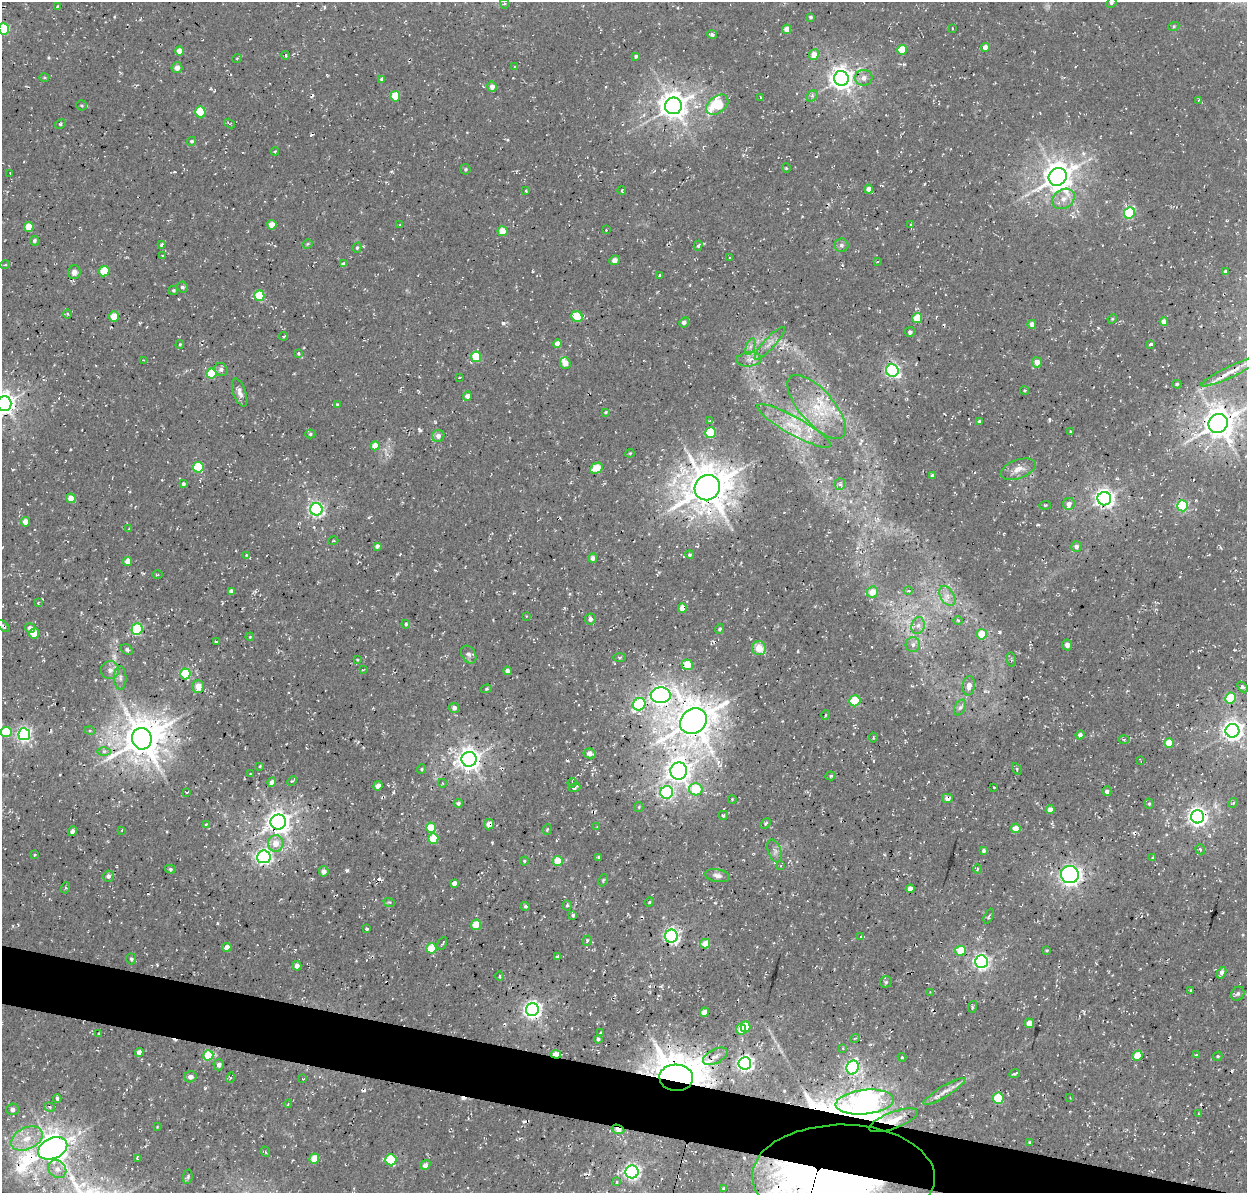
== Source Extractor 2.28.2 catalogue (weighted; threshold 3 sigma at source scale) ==
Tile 6 of 4 x 4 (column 2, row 2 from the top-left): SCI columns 1383-2627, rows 2702-3892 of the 5246 x 5340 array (HDU 1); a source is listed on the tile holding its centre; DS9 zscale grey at full resolution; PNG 1249 x 1195 px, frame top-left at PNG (2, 2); each listed source drawn as its Kron ellipse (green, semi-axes under 4 px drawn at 4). Shown black and unused: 4% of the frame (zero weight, under 3 of 4 exposures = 8% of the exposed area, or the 3 px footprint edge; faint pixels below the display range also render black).
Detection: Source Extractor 2.28.2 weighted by HDU 2 'WHT'; one run over the whole footprint, this tile lists its part. Background 0.00446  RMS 0.0022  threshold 0.00995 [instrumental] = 3 sigma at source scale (4.5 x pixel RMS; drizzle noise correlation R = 1.50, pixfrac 1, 0.0396/0.0396 arcsec/px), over >= 5 px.
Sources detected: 352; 1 too faint to see at this stretch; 1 inside a brighter object's white glare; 11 cosmic-ray / hot-pixel residue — neither listed nor drawn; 7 inside a brighter listed object's ellipse — not listed separately; the other 332 listed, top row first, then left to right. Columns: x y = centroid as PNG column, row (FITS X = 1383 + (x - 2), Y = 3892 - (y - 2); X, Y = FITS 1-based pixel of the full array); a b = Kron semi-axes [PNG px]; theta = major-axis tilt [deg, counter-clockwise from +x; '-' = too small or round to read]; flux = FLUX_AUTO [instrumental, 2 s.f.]
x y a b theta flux
1111 3 5 4 - 0.42
504 4 5 4 - 0.38
57 6 3 2 - 0.21
810 17 4 4 - 0.38
1174 26 5 3 - 0.26
4 29 5 5 - 17
787 29 4 4 - 2.3
952 29 3 2 - 0.26
712 35 5 4 - 0.55
985 47 4 4 - 1.8
902 50 5 5 - 5.8
179 51 5 4 - 2.5
286 55 4 2 - 0.24
814 55 5 5 - 2.6
636 56 4 4 - 0.5
237 58 5 3 - 0.26
515 67 3 3 - 0.2
177 68 5 5 - 1.3
44 77 5 3 - 0.28
841 78 7 7 - 190
864 78 9 8 - 1.4
382 79 4 4 - 0.62
492 87 5 4 - 1.5
395 96 5 5 - 6.6
812 96 6 5 - 0.51
760 97 3 2 - 0.2
1199 100 4 2 - 0.15
82 105 5 5 - 0.33
717 105 12 8 39 9.7
673 106 8 8 - 280
200 112 5 5 - 8.1
230 123 6 3 -32 0.3
60 124 6 4 28 0.37
192 141 4 4 - 0.42
275 151 4 3 - 0.21
786 168 4 4 - 0.27
465 169 5 5 - 0.39
10 173 2 2 - 0.14
1058 177 9 8 - 330
869 189 4 4 - 1.8
622 190 4 2 - 0.31
526 191 3 2 - 0.21
1063 199 12 9 33 2.1
1129 213 6 5 - 17
911 224 3 2 - 0.21
272 225 4 4 - 3
400 225 3 3 - 0.25
29 227 5 5 - 5.2
606 230 4 3 - 0.23
503 231 5 5 - 5.1
34 241 5 4 - 0.61
308 244 5 4 - 0.27
161 245 4 3 - 0.32
841 245 7 6 - 0.77
698 246 5 4 - 0.34
357 248 5 4 - 0.34
163 256 3 3 - 0.24
730 257 4 2 - 0.16
614 260 5 4 - 1.1
877 262 4 2 - 0.14
343 264 4 4 - 0.8
5 265 5 3 - 0.19
104 271 5 5 - 6.1
1225 271 3 3 - 0.57
74 272 7 6 - 1
660 275 4 3 - 0.19
182 287 5 5 - 0.58
173 290 5 4 - 0.41
259 296 5 5 - 8.2
67 314 4 3 - 0.24
114 316 5 5 - 4.3
577 317 6 5 - 5.8
917 318 5 5 - 6.6
1112 319 5 4 - 0.23
684 322 5 4 - 0.63
1164 322 4 4 - 2
1032 324 4 4 - 1.4
910 332 5 4 - 0.68
283 336 4 2 - 0.27
770 343 21 5 48 1.5
180 344 4 3 - 0.3
557 344 4 4 - 2.1
1151 344 4 3 - 0.42
750 346 8 4 71 0.61
299 353 3 3 - 0.31
476 357 5 5 - 8.6
749 359 12 7 4 1.3
143 360 2 2 - 0.18
1037 362 5 5 - 1.7
565 363 6 5 - 2.2
221 369 7 6 - 0.83
892 370 6 6 - 53
1231 371 32 5 26 2.9
211 374 5 5 - 13
460 377 3 2 - 0.2
1177 384 4 4 - 0.32
1025 391 4 4 - 0.34
240 392 15 6 -70 1.2
467 396 4 4 - 1.1
4 403 7 7 - 170
337 404 4 3 - 0.21
817 407 40 17 -49 10
606 412 4 3 - 0.26
710 421 4 3 - 0.25
979 421 3 3 - 0.36
1218 423 10 9 - 400
794 426 41 9 -29 6.3
1071 431 3 3 - 0.42
711 433 5 5 - 13
310 434 5 4 - 0.33
438 436 6 6 - 1
375 446 4 4 - 3.5
630 453 4 4 - 0.23
198 467 5 5 - 9.9
596 468 7 5 27 5.3
1018 469 18 9 20 2.1
932 475 4 3 - 0.75
183 484 3 3 - 0.46
840 484 6 5 - 0.57
707 488 13 12 - 700
71 498 5 4 - 3.1
1104 499 7 6 - 110
1069 504 6 6 - 1.2
1045 505 6 3 7 0.29
1182 506 5 5 - 23
316 509 6 6 - 62
25 522 5 4 - 1.7
129 529 4 3 - 0.19
333 541 5 3 - 0.23
377 546 4 4 - 0.87
1076 547 5 5 - 0.86
246 555 4 4 - 0.21
690 555 4 4 - 0.39
593 558 5 4 - 0.88
128 561 4 4 - 2.2
157 575 5 2 - 0.27
231 591 4 4 - 1
908 591 4 3 - 0.2
872 592 6 5 - 3
947 596 11 6 -59 1.4
38 603 4 3 - 0.15
682 608 5 4 - 2.3
526 616 4 2 - 0.15
590 619 6 5 - 0.87
958 620 4 3 - 0.22
406 624 4 4 - 0.4
4 626 7 3 -44 0.42
918 626 9 6 74 1
30 628 5 4 - 1
137 629 6 5 - 20
719 629 5 4 - 0.43
34 633 5 5 - 3.9
982 634 5 5 - 4.3
250 637 4 3 - 0.2
216 642 3 3 - 0.26
913 645 7 7 - 0.8
1067 645 5 5 - 0.96
759 648 7 6 - 3.2
127 650 6 4 -31 0.45
469 655 9 6 -58 0.75
620 657 6 3 1 0.28
357 659 4 2 - 0.16
1011 660 7 3 -84 0.28
687 665 5 5 - 6.1
110 670 9 9 - 1.4
363 670 4 2 - 0.17
507 671 4 4 - 1
185 674 5 5 - 18
120 678 12 6 -90 0.97
969 686 10 6 83 1.6
198 687 6 5 - 2.6
1242 687 6 4 -45 0.53
486 689 5 4 - 0.31
661 695 10 8 4 120
1231 698 5 5 - 12
855 701 5 5 - 9.8
639 704 6 6 - 22
960 707 8 5 62 0.67
454 708 5 5 - 0.92
826 715 5 3 - 0.16
693 721 14 12 35 590
90 731 5 3 - 0.22
1232 731 7 7 - 150
6 732 5 5 - 10
24 734 6 6 - 53
1080 735 4 4 - 0.93
873 738 5 2 - 0.19
142 739 11 10 - 610
1124 739 5 4 - 0.33
1169 743 5 4 - 3.8
104 751 6 4 1 0.5
590 753 6 5 - 1.3
469 759 7 7 - 180
1141 761 4 2 - 0.16
260 766 3 3 - 0.21
422 769 5 4 - 0.3
1017 769 6 3 -58 0.32
679 771 8 8 - 200
250 774 3 2 - 0.17
831 776 5 4 - 0.42
292 781 5 3 - 0.25
272 782 5 4 - 1.1
442 783 4 3 - 0.19
572 783 5 3 - 0.36
378 786 5 4 - 1.5
575 788 6 3 21 0.57
994 788 2 2 - 0.17
696 789 7 6 - 7.7
1107 791 5 4 - 0.77
187 792 4 2 - 0.15
667 792 6 6 - 39
947 798 6 5 - 1.1
732 799 4 3 - 0.17
458 803 4 4 - 0.52
1233 803 5 4 - 0.34
1149 804 5 4 - 0.36
639 807 5 4 - 0.25
1050 810 4 4 - 2.1
723 815 4 4 - 0.4
1197 817 6 6 - 120
278 822 8 7 - 200
206 824 4 3 - 0.22
489 824 5 5 - 1.8
765 824 6 4 48 0.35
597 827 4 3 - 0.19
431 828 5 5 - 5.9
1016 828 5 5 - 2.3
547 829 5 4 - 0.27
122 830 4 2 - 0.13
73 831 5 3 - 0.54
433 839 5 5 - 6.4
276 843 8 7 - 2.6
1200 849 5 4 - 0.47
775 851 12 6 -68 0.94
984 851 4 4 - 0.56
35 855 3 2 - 0.22
264 857 7 6 - 63
599 857 4 3 - 0.34
1153 857 3 2 - 0.27
524 861 4 3 - 0.31
558 861 5 5 - 5.5
781 866 3 3 - 0.3
170 869 5 4 - 0.45
977 869 4 3 - 0.25
324 871 5 5 - 1.1
1070 875 9 8 - 71
108 876 5 5 - 0.68
717 876 12 6 -11 1
603 880 6 4 65 0.27
454 883 4 4 - 0.97
65 888 5 3 - 0.23
910 889 4 4 - 2.5
389 902 6 3 -17 0.28
649 902 5 4 - 0.25
567 905 5 4 - 0.33
525 906 4 3 - 0.39
573 915 4 3 - 0.43
989 916 8 3 65 0.36
476 925 5 5 - 4.4
367 929 3 3 - 0.42
671 936 6 6 - 65
861 936 3 2 - 0.18
587 941 5 4 - 0.39
442 943 7 3 62 0.24
705 944 5 4 - 4
227 947 5 4 - 2.3
431 948 5 5 - 6.5
1046 950 3 3 - 0.26
960 951 5 4 - 7.4
557 957 4 3 - 0.47
131 959 5 5 - 0.58
981 962 6 6 - 72
297 966 4 4 - 1.6
1221 973 6 4 61 1.1
500 976 4 3 - 0.22
886 982 5 5 - 0.4
1191 990 3 2 - 0.23
930 992 3 3 - 0.15
1238 994 7 6 - 0.64
972 1007 6 3 73 0.26
532 1010 6 6 - 97
704 1012 4 4 - 2
1029 1023 5 4 - 2.4
745 1027 5 5 - 5.5
741 1029 5 5 - 2.9
601 1033 4 3 - 0.44
99 1034 3 2 - 0.21
855 1038 5 3 - 0.23
598 1039 4 3 - 0.51
843 1048 3 3 - 0.2
139 1052 4 4 - 1.2
556 1054 5 4 - 4.5
208 1055 5 5 - 7.4
1138 1055 5 4 - 5.9
1196 1055 4 3 - 0.38
715 1056 13 7 28 1.5
1218 1056 5 4 - 0.34
902 1057 4 4 - 0.22
745 1063 6 6 - 81
219 1065 5 5 - 0.85
853 1067 7 6 - 44
1015 1074 5 3 - 0.39
190 1077 6 5 - 0.97
230 1078 5 3 - 0.24
676 1078 17 13 -3 730
303 1079 3 2 - 0.17
944 1091 24 5 31 2
57 1098 4 4 - 0.53
998 1098 5 5 - 11
1070 1098 3 2 - 0.13
865 1102 29 12 6 170
288 1104 4 4 - 0.35
50 1107 5 4 - 0.42
12 1109 6 5 - 0.83
1198 1113 3 2 - 0.19
893 1120 26 8 20 4.7
157 1127 3 2 - 0.17
618 1129 6 4 -21 2
27 1138 17 10 25 3.9
1030 1142 3 3 - 0.37
53 1148 15 10 25 370
266 1152 5 3 - 0.21
138 1158 4 3 - 0.29
314 1159 5 4 - 5.1
391 1160 5 5 - 12
425 1165 5 4 - 1
57 1169 10 8 -44 1.6
632 1172 6 6 - 67
188 1177 7 5 82 0.4
843 1177 91 52 -1 230
617 1182 3 2 - 0.28
724 1188 3 3 - 0.29
Overlapping masked pixels (flux is a lower limit): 18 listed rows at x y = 1218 423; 707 488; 4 626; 661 695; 693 721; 378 786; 947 798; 278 822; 489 824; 671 936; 960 951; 556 1054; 676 1078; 865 1102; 893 1120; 618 1129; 53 1148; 843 1177
Isophote crosses this tile's border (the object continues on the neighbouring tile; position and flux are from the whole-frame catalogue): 5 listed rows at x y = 1111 3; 4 29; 4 403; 1218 423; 843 1177
Unlisted compact peaks at least as high as the median listed source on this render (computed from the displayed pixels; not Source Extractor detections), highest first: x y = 347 870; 999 632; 420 430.